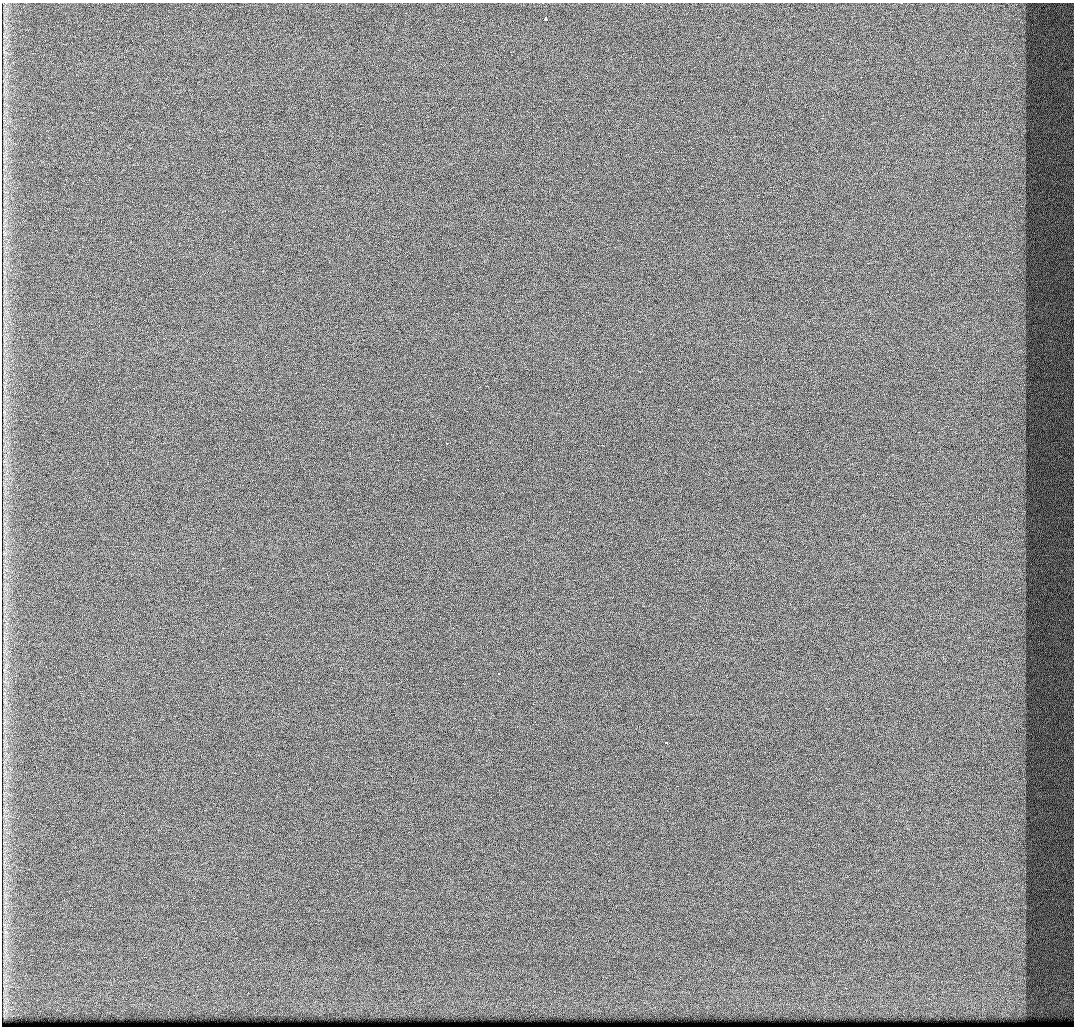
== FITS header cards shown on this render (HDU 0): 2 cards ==
NAXIS1  =                 1072 / Axis length
NAXIS2  =                 1024 / Axis length

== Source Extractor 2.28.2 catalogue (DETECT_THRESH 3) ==
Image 1072 x 1024 px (HDU 0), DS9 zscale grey, 1 PNG px = 1 image px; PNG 1076 x 1028 px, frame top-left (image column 1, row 1024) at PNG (2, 3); no overlay
Background 429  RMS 4.9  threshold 14.8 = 3 sigma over >= 5 px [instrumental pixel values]
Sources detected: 4; all 4 listed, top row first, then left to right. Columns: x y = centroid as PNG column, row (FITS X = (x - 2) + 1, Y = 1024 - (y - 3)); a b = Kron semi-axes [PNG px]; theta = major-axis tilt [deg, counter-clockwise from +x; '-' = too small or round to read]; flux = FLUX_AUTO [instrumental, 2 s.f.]
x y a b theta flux
545 19 4 3 - 3900
447 443 2 2 - 1500
498 674 3 2 - 880
666 742 3 3 - 1400